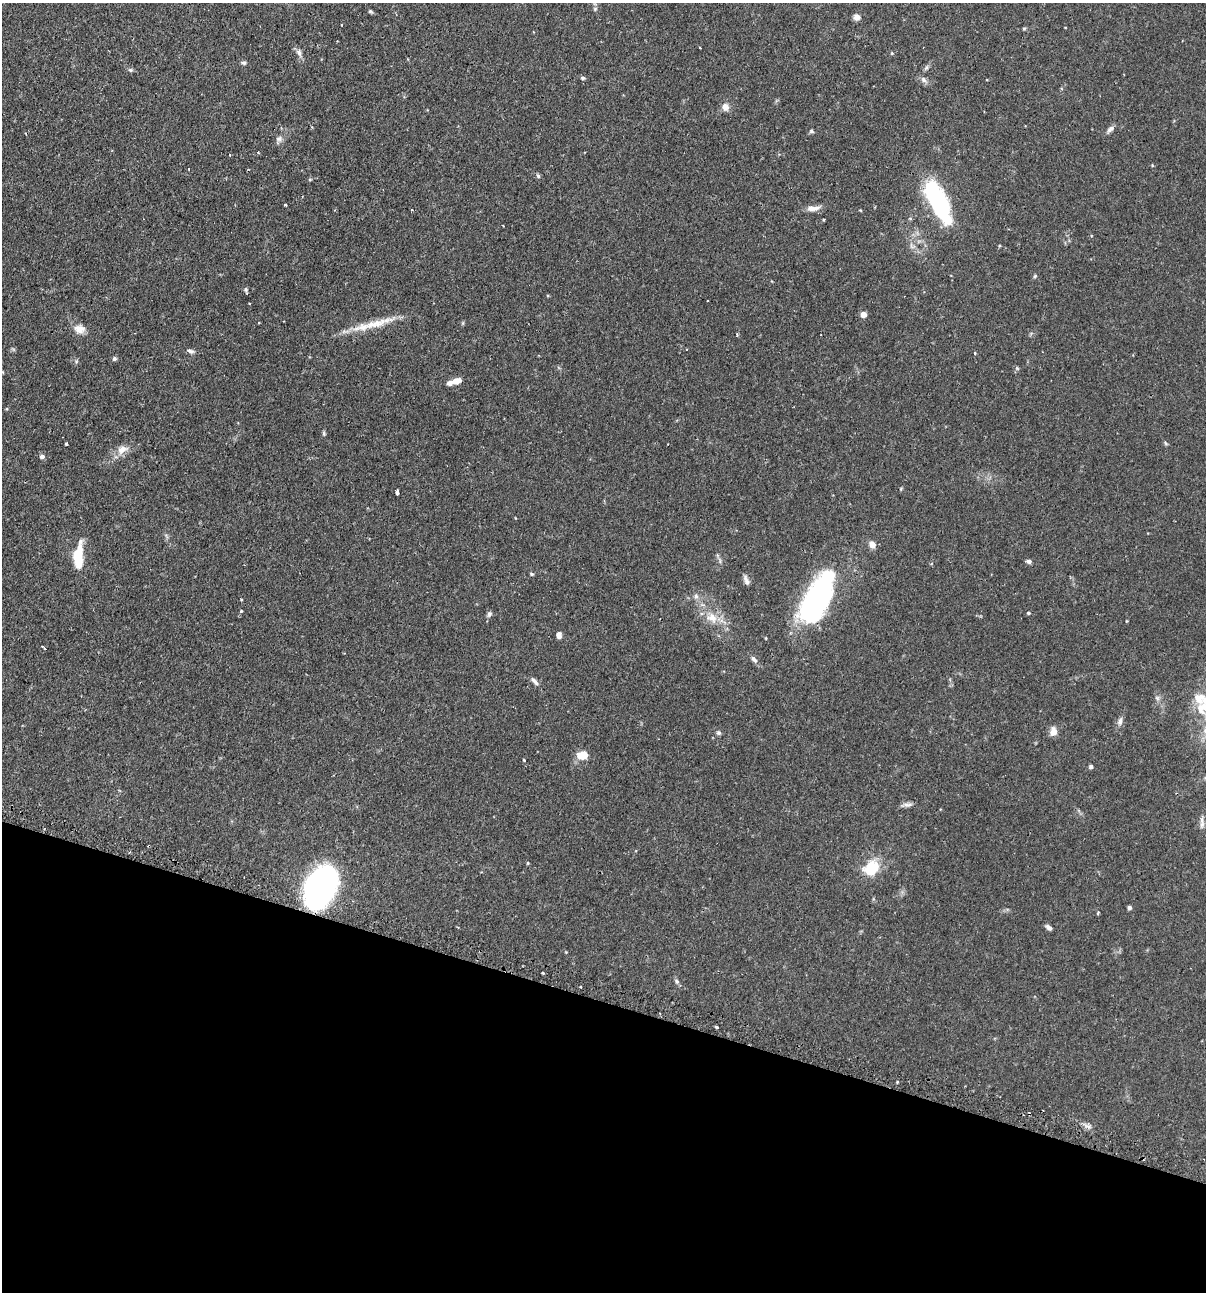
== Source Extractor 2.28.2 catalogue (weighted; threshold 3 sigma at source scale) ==
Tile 15 of 4 x 4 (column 3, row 4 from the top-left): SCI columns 2562-3765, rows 35-1324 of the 5247 x 5227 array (HDU 1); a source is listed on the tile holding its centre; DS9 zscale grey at full resolution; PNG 1208 x 1294 px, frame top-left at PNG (2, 3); no overlay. Shown black and unused: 23% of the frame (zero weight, under 2 of 3 exposures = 4% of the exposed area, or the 3 px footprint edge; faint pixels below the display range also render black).
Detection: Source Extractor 2.28.2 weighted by HDU 2 'WHT'; one run over the whole footprint, this tile lists its part. Background 0.115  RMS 0.0055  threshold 0.0248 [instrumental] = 3 sigma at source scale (4.5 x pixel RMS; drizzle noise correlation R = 1.50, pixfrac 1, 0.05/0.05 arcsec/px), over >= 5 px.
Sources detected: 84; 3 inside a brighter object's white glare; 4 cosmic-ray / hot-pixel residue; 1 long thin detection or spike segment (spike, bleed or trail) — not listed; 2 inside a brighter listed object's ellipse — not listed separately; the other 74 listed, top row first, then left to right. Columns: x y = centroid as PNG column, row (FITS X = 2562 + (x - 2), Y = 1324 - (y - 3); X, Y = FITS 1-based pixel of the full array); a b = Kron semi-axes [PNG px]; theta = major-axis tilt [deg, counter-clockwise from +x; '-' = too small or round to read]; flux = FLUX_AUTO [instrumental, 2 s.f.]
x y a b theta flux
595 9 6 5 - 0.88
370 11 7 5 -36 0.82
857 17 7 6 - 2.9
1024 28 6 4 1 0.59
533 31 3 2 - 0.34
700 48 2 2 - 0.55
299 53 11 6 -63 2.2
892 53 5 4 - 0.51
244 63 6 5 - 1.1
130 70 6 5 - 0.9
583 78 5 5 - 1
924 80 10 7 -40 2
725 107 9 8 - 3.3
1110 129 10 6 45 1.9
811 131 6 4 -16 0.93
279 139 10 8 16 2
1152 165 4 4 - 0.47
538 176 5 4 - 1.3
938 201 41 14 -63 74
285 205 3 3 - 1.1
813 208 19 7 7 3.8
910 218 5 3 - 0.53
1035 276 5 5 - 0.67
246 290 9 4 -81 0.82
707 300 3 2 - 0.67
863 314 4 4 - 6.2
463 323 6 4 71 0.62
79 329 15 11 -11 4.7
190 351 9 5 -16 1.6
975 353 4 3 - 0.42
114 359 6 5 - 0.98
1017 368 5 5 - 0.7
456 381 11 7 15 4.5
324 434 7 4 -83 0.8
1165 443 6 3 -70 0.7
66 444 3 3 - 0.95
122 449 16 10 26 5.2
42 456 5 5 - 1.8
901 489 5 3 - 0.51
397 492 4 3 - 19
872 544 9 8 - 2.9
78 556 23 8 87 21
1029 561 7 5 -13 1.4
532 574 5 3 - 0.78
746 580 13 5 -67 2
696 596 7 6 - 1.5
816 598 49 24 59 97
241 611 3 3 - 0.57
1028 613 4 4 - 0.71
489 614 8 6 62 1.4
712 618 17 13 -14 7.8
559 635 6 5 - 2.7
44 648 5 2 - 0.72
754 659 11 5 -47 1.9
535 681 14 5 -48 1.8
1157 698 7 5 -46 1.3
1203 708 24 18 22 14
1120 721 11 6 72 2.1
1053 732 10 7 83 3.9
719 733 7 6 - 1.1
582 755 11 9 9 7.8
524 760 3 3 - 0.79
1091 767 5 5 - 0.99
907 805 16 5 9 2.1
1202 824 12 7 89 2.4
528 863 4 4 - 0.51
871 868 22 17 37 15
319 888 34 22 65 210
1129 907 4 4 - 1.6
1098 913 4 3 - 0.59
1049 927 8 5 -36 1.7
543 973 3 3 - 0.75
677 981 8 6 -52 1.2
716 1027 3 2 - 1.1
Isophote crosses this tile's border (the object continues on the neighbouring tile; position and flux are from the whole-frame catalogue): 1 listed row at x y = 1203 708